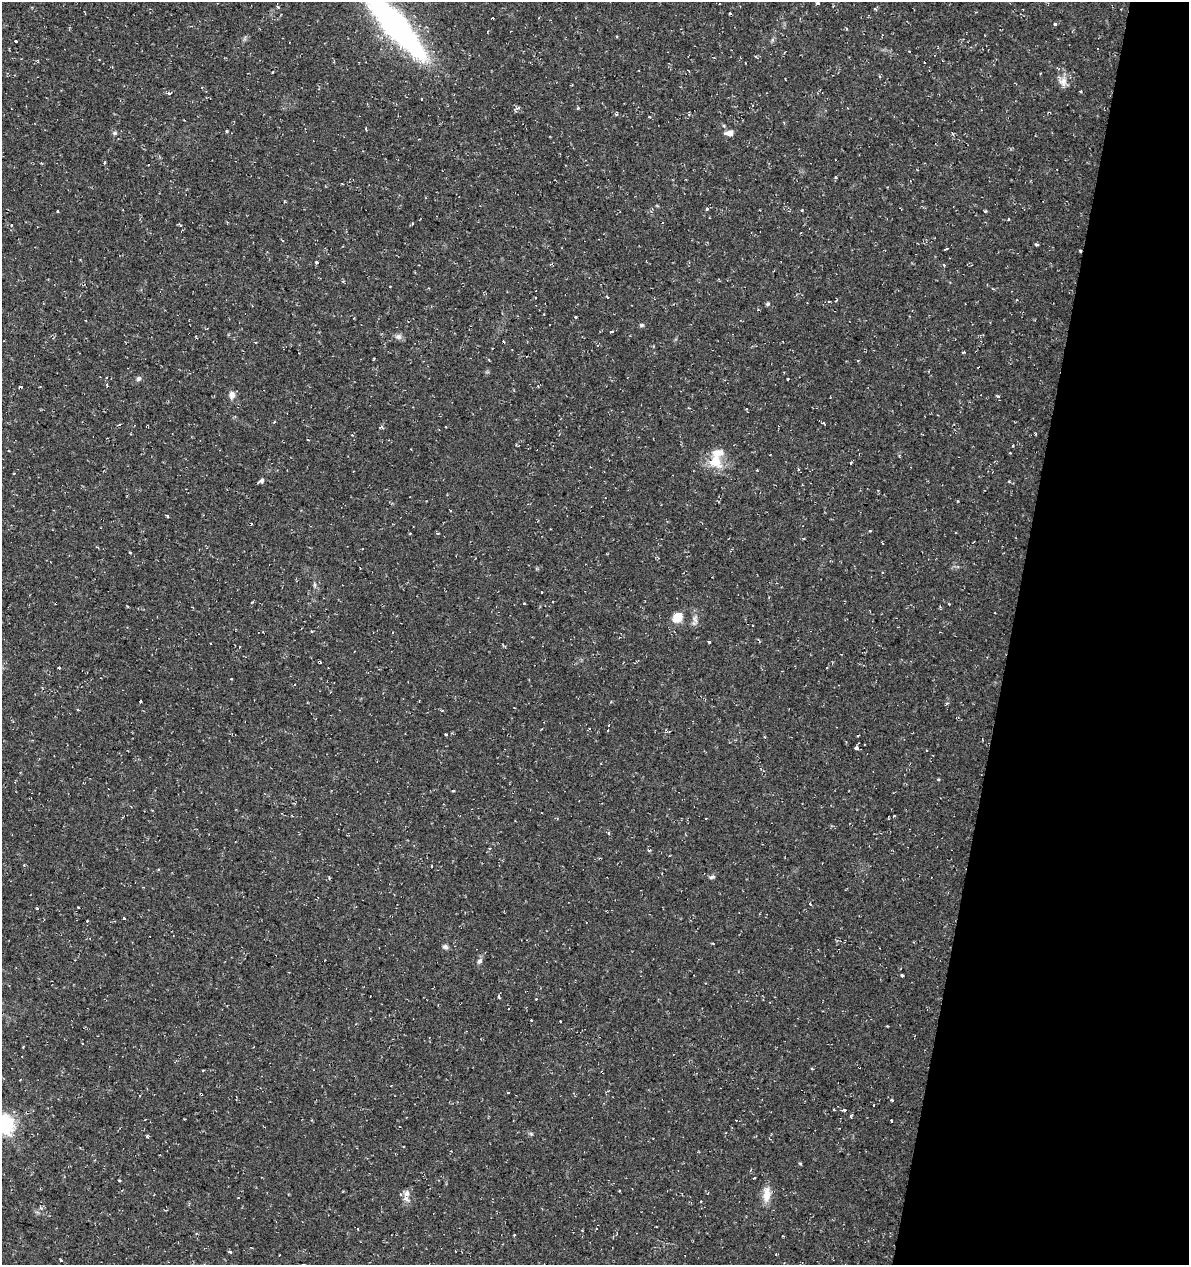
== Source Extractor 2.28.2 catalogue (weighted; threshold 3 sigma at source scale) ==
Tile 8 of 4 x 4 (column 4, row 2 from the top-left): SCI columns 3842-5028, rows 2527-3789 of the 5249 x 5063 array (HDU 1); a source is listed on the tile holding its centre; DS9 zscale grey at full resolution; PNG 1191 x 1267 px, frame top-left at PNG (2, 2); no overlay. Shown black and unused: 15% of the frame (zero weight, under 2 of 3 exposures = <1% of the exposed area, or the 3 px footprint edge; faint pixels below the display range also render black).
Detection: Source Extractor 2.28.2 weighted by HDU 2 'WHT'; one run over the whole footprint, this tile lists its part. Background 0.0333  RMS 0.0042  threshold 0.0187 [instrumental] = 3 sigma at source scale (4.5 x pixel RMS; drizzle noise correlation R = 1.50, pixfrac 1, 0.0396/0.0396 arcsec/px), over >= 5 px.
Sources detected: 121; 25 cosmic-ray / hot-pixel residue — not listed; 1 inside a brighter listed object's ellipse — not listed separately; the other 95 listed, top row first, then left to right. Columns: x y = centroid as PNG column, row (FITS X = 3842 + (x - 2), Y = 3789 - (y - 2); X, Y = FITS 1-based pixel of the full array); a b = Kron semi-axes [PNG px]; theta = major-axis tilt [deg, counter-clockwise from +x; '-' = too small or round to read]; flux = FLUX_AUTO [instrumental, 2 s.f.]
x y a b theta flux
817 3 3 3 - 3.4
278 7 4 4 - 0.5
730 14 3 3 - 1
493 18 3 3 - 1.6
1055 24 3 3 - 1.6
395 25 74 19 -49 140
16 41 3 3 - 1.1
909 51 3 2 - 0.6
689 71 4 2 - 0.31
272 72 3 2 - 0.39
1063 82 13 11 81 3.2
169 93 3 3 - 2.9
422 99 3 2 - 0.37
578 108 3 3 - 0.66
616 114 5 3 - 0.47
115 133 6 5 - 0.73
729 133 9 6 5 2.6
706 209 3 3 - 0.99
985 211 4 3 - 0.44
11 225 3 3 - 0.5
1037 245 5 3 - 0.71
947 249 4 2 - 0.5
316 262 3 3 - 3.8
943 265 3 3 - 0.88
768 304 5 4 - 0.61
575 317 3 3 - 0.87
642 325 6 5 - 0.64
611 331 4 3 - 0.79
398 337 9 7 -5 1.5
964 352 5 3 - 0.37
139 378 7 5 45 1
788 379 3 2 - 0.5
107 385 4 3 - 0.41
21 387 3 2 - 0.71
232 395 9 7 -88 2.3
998 396 5 3 - 0.42
308 440 3 2 - 0.69
716 462 20 17 -69 8.7
851 463 3 3 - 0.91
261 481 5 4 - 1.3
167 516 3 3 - 0.71
870 531 3 2 - 0.59
410 533 4 2 - 0.31
438 533 4 3 - 0.56
130 553 3 3 - 0.37
776 583 3 2 - 0.3
314 584 7 4 -72 0.68
542 592 3 2 - 0.39
553 601 3 2 - 0.45
252 602 4 3 - 0.38
524 604 3 3 - 2.4
949 604 3 2 - 0.39
677 617 9 7 49 8.3
695 619 15 6 -77 2
709 642 3 3 - 1.2
210 643 3 2 - 0.59
59 667 3 3 - 0.86
231 679 3 2 - 0.32
140 701 3 3 - 2.1
442 710 4 3 - 0.41
858 736 3 2 - 0.37
856 748 4 3 - 2.2
926 750 3 2 - 0.39
894 816 3 2 - 0.35
706 819 3 2 - 0.32
609 833 4 2 - 0.4
649 850 5 2 - 0.52
432 866 3 2 - 0.29
712 877 8 4 16 0.85
810 904 3 3 - 0.97
78 907 3 2 - 0.29
124 918 3 3 - 0.97
446 947 7 6 - 1
479 961 7 6 - 1.1
902 975 3 2 - 0.53
499 996 3 3 - 1.8
532 1020 3 3 - 1.7
83 1043 3 3 - 1.3
892 1100 3 3 - 1
874 1105 3 2 - 0.79
834 1110 3 2 - 0.41
844 1110 3 3 - 1
891 1121 3 3 - 1.3
4 1125 8 7 - 190
147 1136 4 3 - 0.6
404 1146 3 2 - 0.59
800 1163 5 3 - 0.4
119 1180 4 2 - 0.36
407 1193 9 8 - 2.2
766 1195 18 9 87 5.1
701 1201 2 2 - 0.41
582 1230 3 2 - 0.31
514 1235 3 3 - 0.54
230 1252 4 3 - 1
61 1261 4 3 - 0.47
Overlapping masked pixels (flux is a lower limit): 1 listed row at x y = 395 25
Isophote crosses this tile's border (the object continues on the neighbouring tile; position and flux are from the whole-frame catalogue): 3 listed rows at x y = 817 3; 395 25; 4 1125
Unlisted compact peaks at least as high as the median listed source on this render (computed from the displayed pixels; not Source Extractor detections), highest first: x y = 446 734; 453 791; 802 210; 531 1134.